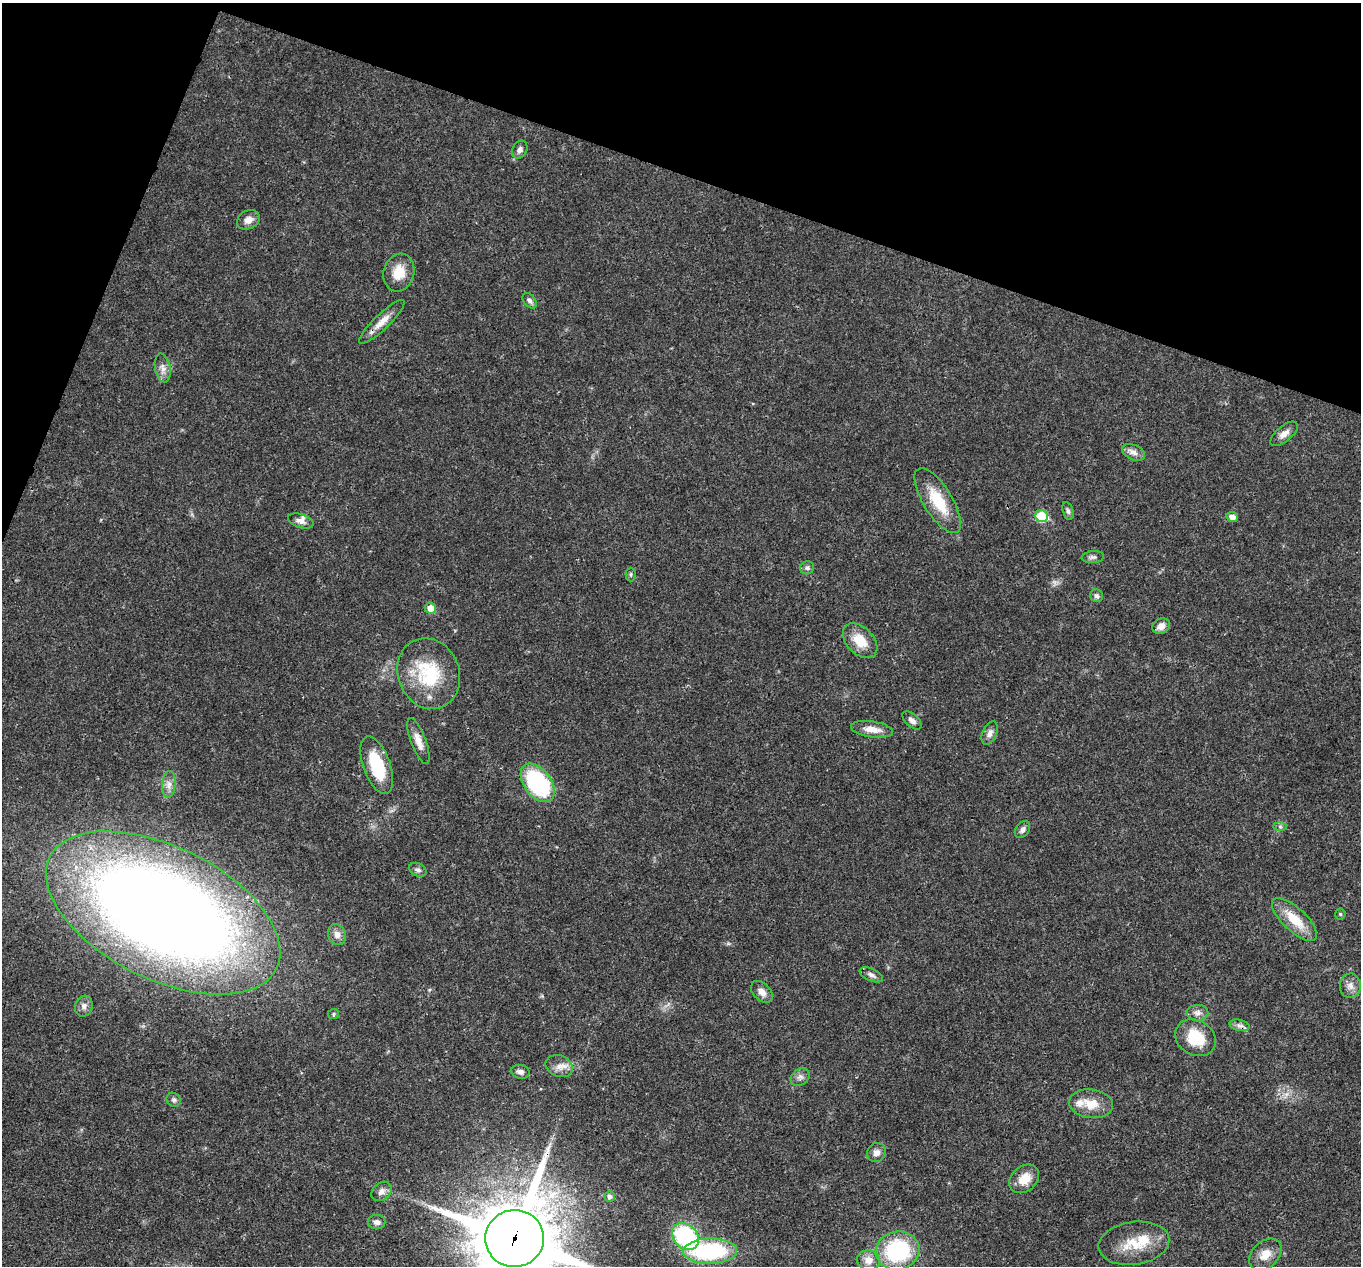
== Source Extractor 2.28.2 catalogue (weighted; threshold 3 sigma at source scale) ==
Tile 2 of 4 x 4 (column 2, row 1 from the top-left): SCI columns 1365-2723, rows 4059-5322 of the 5444 x 5458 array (HDU 1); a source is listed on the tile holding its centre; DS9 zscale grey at full resolution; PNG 1363 x 1268 px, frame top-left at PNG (2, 3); each listed source drawn as its Kron ellipse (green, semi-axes under 4 px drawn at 4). Shown black and unused: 17% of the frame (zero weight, under 3 of 4 exposures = <1% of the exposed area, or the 3 px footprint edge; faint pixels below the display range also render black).
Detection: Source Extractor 2.28.2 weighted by HDU 2 'WHT'; one run over the whole footprint, this tile lists its part. Background 0.0168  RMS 0.0022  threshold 0.00981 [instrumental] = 3 sigma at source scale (4.5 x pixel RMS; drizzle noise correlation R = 1.50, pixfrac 1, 0.05/0.05 arcsec/px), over >= 5 px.
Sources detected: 63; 3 inside a brighter listed object's ellipse — not listed separately; the other 60 listed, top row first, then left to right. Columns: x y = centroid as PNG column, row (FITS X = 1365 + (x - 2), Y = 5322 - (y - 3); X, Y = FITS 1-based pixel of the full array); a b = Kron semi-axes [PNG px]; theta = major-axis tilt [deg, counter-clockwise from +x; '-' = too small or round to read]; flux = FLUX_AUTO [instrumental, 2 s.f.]
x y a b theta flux
520 150 9 7 60 0.87
248 220 12 9 26 1.5
399 272 19 15 74 4.2
530 301 9 6 -51 0.7
382 322 30 7 44 2.7
163 368 14 8 -79 1.3
1284 434 17 7 39 1.5
1133 452 12 7 -26 1.2
938 501 37 14 -58 7.6
1068 511 9 5 -75 0.56
1042 516 6 6 - 11
1232 517 6 5 - 1.3
301 521 13 6 -17 1.3
1093 557 11 6 5 0.68
807 568 7 6 - 0.57
631 574 7 5 -89 0.42
1096 596 6 6 - 0.5
430 608 5 5 - 2
1161 626 9 7 27 1.6
860 641 20 13 -46 4.6
429 674 36 30 -68 14
912 720 11 6 -42 0.95
872 729 21 8 -8 2.5
990 733 12 7 67 1.2
418 741 24 7 -69 2.2
377 765 30 13 -70 9.2
538 783 22 13 -53 27
169 784 13 6 86 1.4
1280 827 7 4 -1 0.41
1022 830 9 6 54 0.85
418 870 9 6 -25 0.69
163 913 126 66 -26 380
1340 914 5 5 - 0.29
1294 919 29 11 -43 5.7
337 934 11 8 -68 1.4
871 975 12 6 -24 0.86
1350 986 12 10 87 1.5
762 992 13 8 -45 1.5
84 1006 10 8 72 1.1
1197 1013 11 8 2 1.1
334 1014 5 5 - 0.34
1239 1025 10 5 -12 0.8
1196 1038 21 17 -30 7.2
559 1066 14 10 -24 1.8
520 1072 9 7 -13 0.86
800 1077 10 8 37 0.93
174 1100 7 6 - 0.55
1091 1104 22 14 -8 4.1
876 1153 10 9 - 1.3
1024 1179 16 12 40 3.3
381 1191 11 8 42 1.1
610 1196 5 5 - 0.7
377 1222 9 7 0 0.91
685 1236 15 12 -47 25
515 1238 29 28 - 2300
1134 1243 36 21 9 6.9
710 1251 27 12 1 25
898 1251 22 19 10 20
1265 1254 18 13 44 3
868 1260 11 10 - 2.1
Overlapping masked pixels (flux is a lower limit): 3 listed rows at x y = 382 322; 163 913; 515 1238
Isophote crosses this tile's border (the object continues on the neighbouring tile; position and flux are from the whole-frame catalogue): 1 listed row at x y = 515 1238